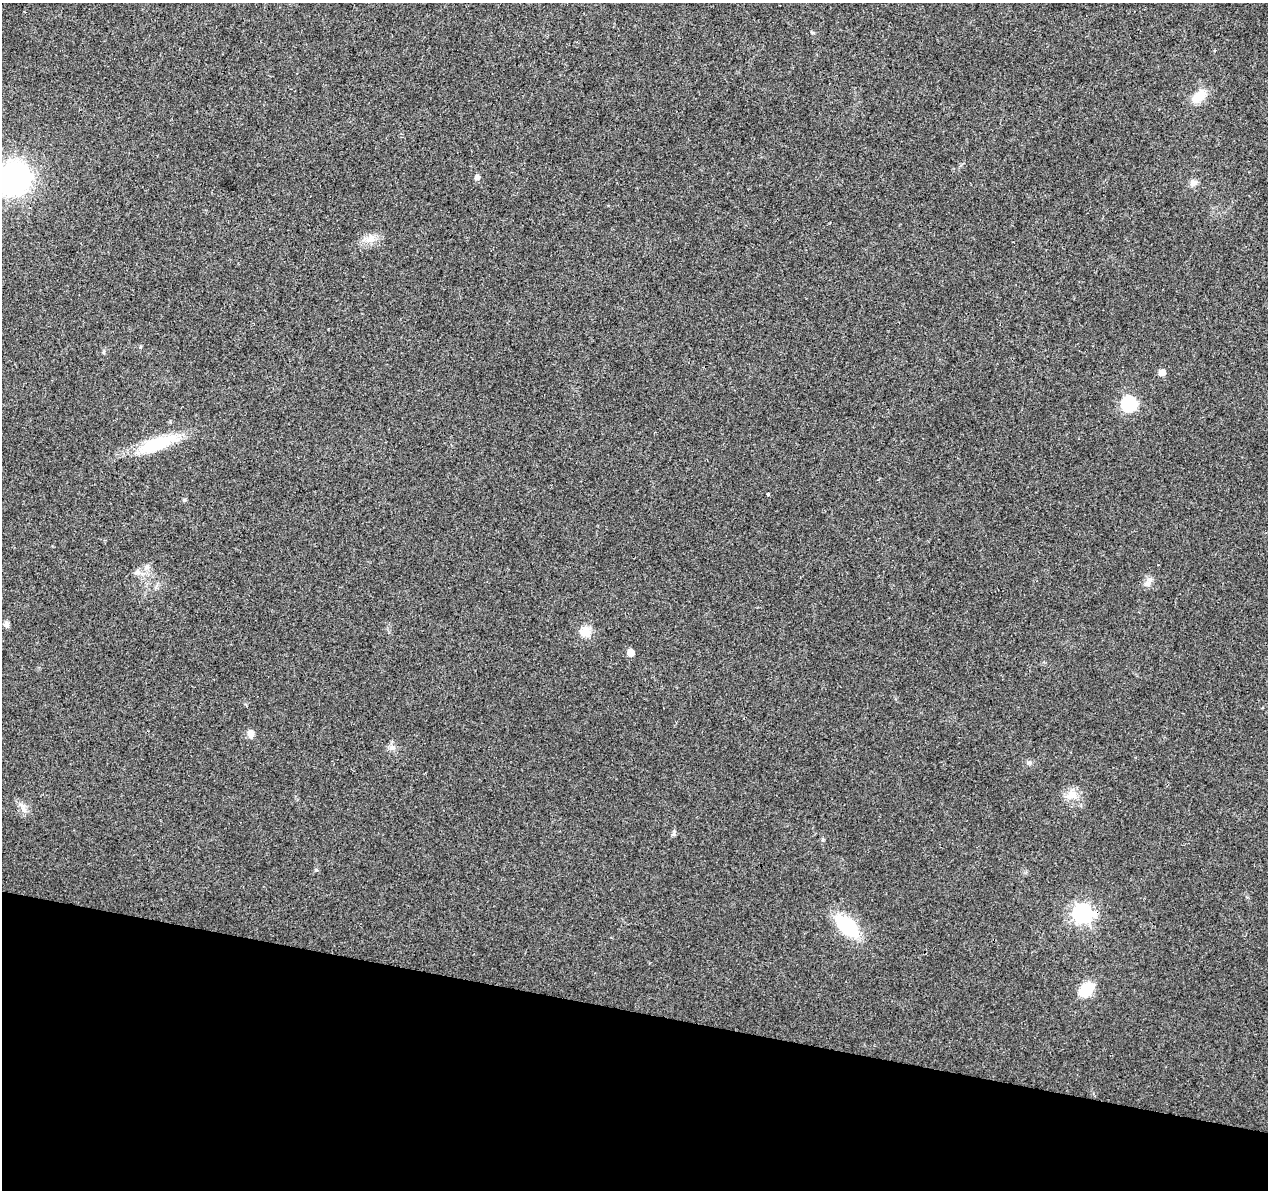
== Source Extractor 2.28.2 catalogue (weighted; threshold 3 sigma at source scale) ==
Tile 15 of 4 x 4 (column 3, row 4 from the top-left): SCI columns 2531-3796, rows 227-1414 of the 5076 x 5262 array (HDU 1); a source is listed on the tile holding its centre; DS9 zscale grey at full resolution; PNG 1270 x 1192 px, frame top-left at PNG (2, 3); no overlay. Shown black and unused: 15% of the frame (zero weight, under 3 of 4 exposures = <1% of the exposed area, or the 3 px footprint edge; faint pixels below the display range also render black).
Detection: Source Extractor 2.28.2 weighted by HDU 2 'WHT'; one run over the whole footprint, this tile lists its part. Background 0.0223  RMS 0.003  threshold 0.0135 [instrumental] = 3 sigma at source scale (4.5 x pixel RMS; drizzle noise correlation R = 1.50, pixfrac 1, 0.0396/0.0396 arcsec/px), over >= 5 px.
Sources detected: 25; all 25 listed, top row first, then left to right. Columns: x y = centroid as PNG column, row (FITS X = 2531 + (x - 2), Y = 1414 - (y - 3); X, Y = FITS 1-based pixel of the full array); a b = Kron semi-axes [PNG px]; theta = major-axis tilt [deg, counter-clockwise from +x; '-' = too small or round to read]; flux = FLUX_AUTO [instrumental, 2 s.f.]
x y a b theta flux
1198 97 19 10 39 5.6
477 177 5 5 - 1.4
13 179 24 23 - 76
1193 183 9 8 - 1.6
370 239 16 7 18 2.6
140 347 5 4 - 0.33
1162 372 6 5 - 2.3
1129 404 7 7 - 48
158 444 54 15 19 15
768 495 3 3 - 1
184 500 5 4 - 0.48
147 567 8 6 21 0.98
137 572 9 7 48 1.1
1148 582 17 7 48 1.7
6 624 8 6 90 1
585 632 14 13 - 3.7
630 652 5 5 - 3.7
250 733 8 7 - 1.9
392 748 10 8 15 1.4
1072 794 16 12 27 3.5
23 806 9 7 77 1.3
316 870 5 4 - 0.36
1082 913 8 8 - 140
847 926 21 11 -43 23
1086 989 18 12 42 8.2
Overlapping masked pixels (flux is a lower limit): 1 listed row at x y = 1082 913
Isophote crosses this tile's border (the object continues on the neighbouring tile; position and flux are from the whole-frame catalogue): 1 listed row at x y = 13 179
Unlisted compact peaks at least as high as the median listed source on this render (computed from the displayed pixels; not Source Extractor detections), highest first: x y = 674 834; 1029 763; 813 33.